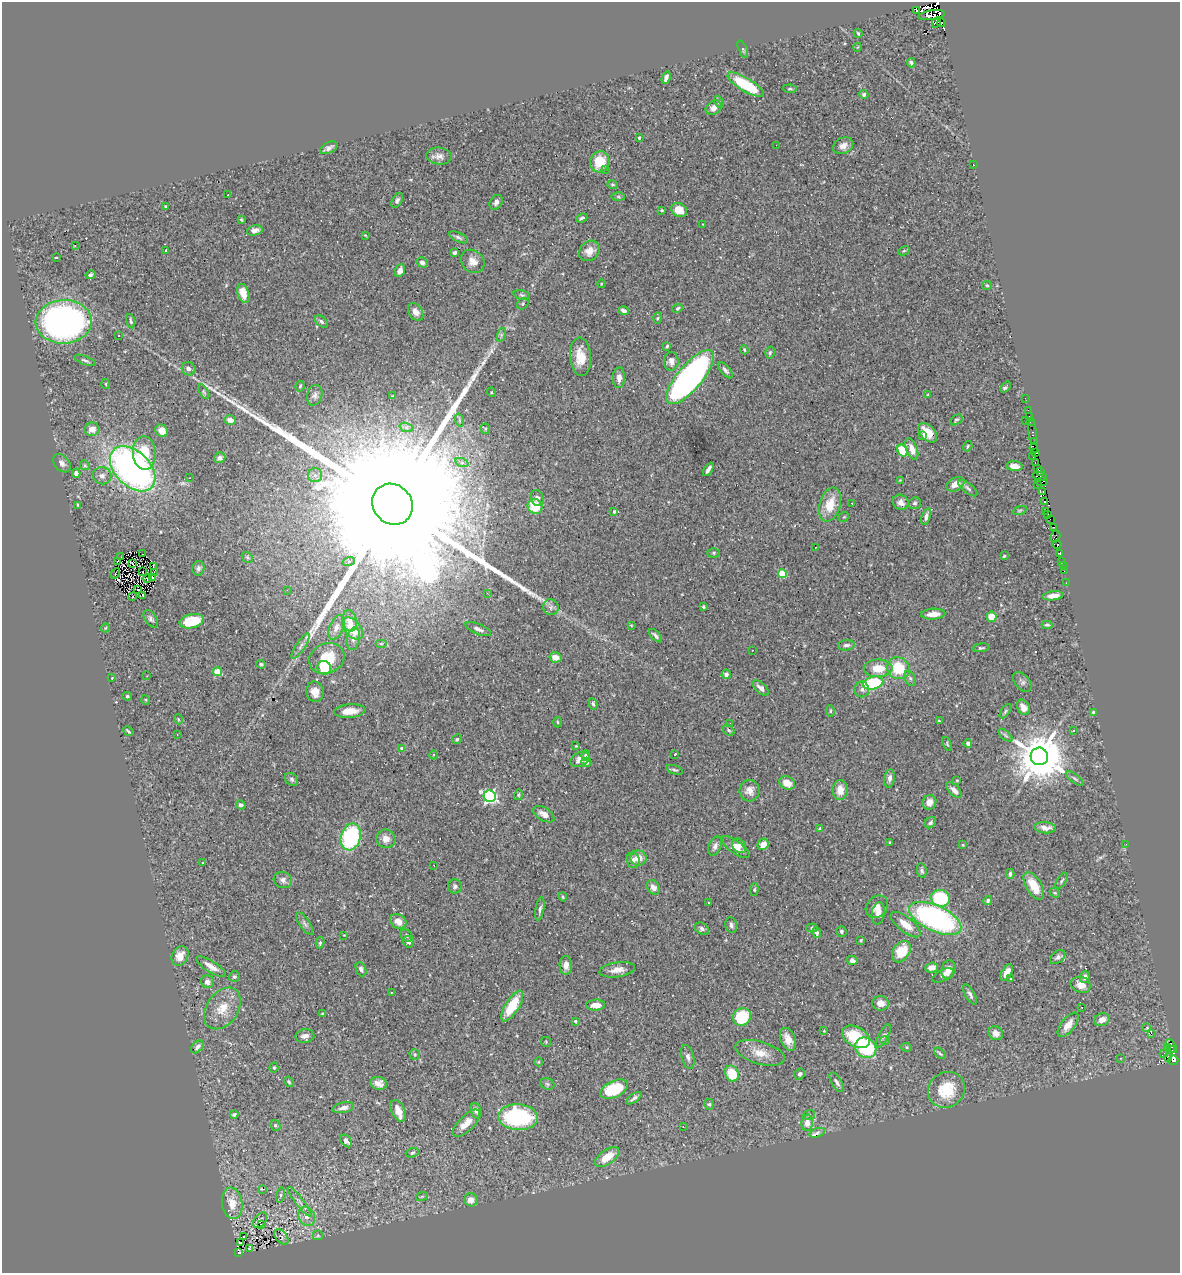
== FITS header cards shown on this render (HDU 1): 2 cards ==
NAXIS1  =                 1178
NAXIS2  =                 1271

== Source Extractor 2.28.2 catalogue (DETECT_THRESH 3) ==
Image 1178 x 1271 px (HDU 1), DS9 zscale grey, 1 PNG px = 1 image px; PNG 1182 x 1275 px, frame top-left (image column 1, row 1271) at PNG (2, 2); each listed source drawn as its Kron ellipse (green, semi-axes under 4 px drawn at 4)
Background 0.471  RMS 0.019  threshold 0.0558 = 3 sigma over >= 5 px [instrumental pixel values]
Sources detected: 393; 6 with non-positive FLUX_AUTO (blend fragments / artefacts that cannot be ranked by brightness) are neither listed nor drawn; the other 387 listed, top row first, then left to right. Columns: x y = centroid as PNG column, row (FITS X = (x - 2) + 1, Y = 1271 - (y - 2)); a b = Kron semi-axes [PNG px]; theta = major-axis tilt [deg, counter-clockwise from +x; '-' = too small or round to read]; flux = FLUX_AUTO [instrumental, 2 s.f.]
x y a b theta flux
917 11 3 2 - 6600
932 15 13 4 9 320
936 22 5 4 - 180
941 23 4 2 - 130
858 33 4 3 - 1.4
858 47 4 3 - 0.84
743 49 9 3 -67 2
911 63 4 4 - 2.4
666 78 6 3 71 4.9
746 85 21 6 -31 66
790 89 6 3 -6 1.9
864 94 5 4 - 2.8
719 102 6 4 -60 2.2
714 108 8 6 34 7.6
639 138 3 2 - 1.2
776 145 2 2 - 5.5
843 146 10 7 25 7.3
329 148 9 5 26 4.5
439 156 13 8 -5 7.3
600 162 10 9 - 31
973 164 2 2 - 1.3
606 169 4 3 - 1.5
612 185 5 4 - 1.7
228 195 3 2 - 0.94
618 197 7 4 -1 2
397 200 8 5 61 2.7
496 202 8 6 57 4.2
165 206 3 2 - 1
662 210 3 2 - 1.1
679 210 8 6 -24 17
582 218 6 3 22 2.2
241 220 3 2 - 1.1
703 224 2 2 - 1.1
255 230 8 5 15 5.4
365 235 4 3 - 1.1
458 237 10 4 -25 3.1
75 246 3 2 - 20
166 251 3 2 - 1.2
589 251 11 9 44 12
904 251 6 4 29 1.6
455 253 4 3 - 3.2
56 257 3 3 - 1.8
473 261 13 10 -41 11
422 262 6 5 - 4.1
400 270 7 4 69 5.3
90 275 5 4 - 3.1
601 284 4 3 - 0.95
987 285 5 4 - 1.5
243 293 10 5 -74 17
522 295 8 5 -16 2.3
523 304 6 5 - 2.1
678 308 5 4 - 2
624 311 5 4 - 3.5
416 312 9 7 -58 8.6
657 318 5 3 - 1.4
131 321 7 3 -77 2.1
64 322 28 22 3 490
321 322 7 5 -40 2.7
118 335 3 2 - 1.4
501 335 7 4 72 2.3
667 346 3 3 - 1.7
744 350 4 3 - 1.4
770 352 6 4 74 2
580 357 19 10 -85 23
85 360 11 4 -22 2.8
671 361 9 7 88 6.9
189 369 7 6 - 5.4
725 370 10 4 -49 3.7
690 377 33 12 50 510
619 378 10 6 87 6.9
106 384 5 3 - 1.1
300 386 5 4 - 1.7
1005 387 6 3 48 2.8
204 392 8 3 -60 1.6
491 392 4 4 - 1.5
315 395 10 7 75 4.9
928 395 4 3 - 1.1
393 396 3 2 - 1.2
1025 398 2 2 - 1.5
1028 410 2 2 - 4.6
1029 416 2 2 - 3.6
230 420 6 4 -16 8
459 420 7 4 -72 1.9
956 420 7 4 34 1.9
1026 421 3 2 - 15
1030 422 2 2 - 6.6
406 427 7 4 -19 2.7
92 429 7 6 - 9
485 429 5 5 - 1.7
162 431 7 5 -42 8.9
1032 432 12 3 -85 14
928 433 11 7 -48 18
923 436 3 3 - 2.7
1034 441 4 3 - 120
968 446 5 3 - 1.4
1034 448 4 3 - 260
912 449 11 5 -70 9.5
902 451 6 5 - 42
1035 452 4 2 - 5.3
144 453 16 11 -87 34
1033 457 2 2 - 5.4
220 458 5 5 - 5.7
62 463 10 7 -47 5.9
462 463 7 4 -19 2.8
1035 463 3 2 - 2.2
85 465 5 4 - 1.8
1014 466 8 5 -5 9.1
1038 468 4 2 - 49
133 469 27 17 -44 500
708 469 7 3 58 5.2
1040 471 4 3 - 78
76 473 4 4 - 4.5
315 475 7 7 - 4.6
102 476 9 8 - 5.7
1040 476 7 4 -9 37
189 478 2 2 - 0.87
900 480 4 4 - 1
1042 482 5 3 - 58
956 484 9 6 29 12
1037 484 2 2 - 2.4
968 488 11 5 -39 3.5
1043 491 3 3 - 23
537 498 8 6 -66 5.6
1044 501 4 3 - 73
901 502 8 7 - 7.1
852 503 3 3 - 1.4
915 503 6 5 - 2.5
392 504 21 19 -47 230000
78 505 3 3 - 1.3
830 505 17 10 73 27
535 506 8 7 - 32
1020 510 7 3 19 1.4
1046 511 2 2 - 23
614 512 3 2 - 1.5
1048 514 2 2 - 2.8
926 516 8 4 72 5.1
844 517 5 4 - 1.5
1050 519 2 2 - 2.6
1054 527 3 2 - 3.2
1055 537 6 4 61 14
1057 544 5 3 - 34
816 547 3 2 - 1.2
713 553 6 5 - 1.9
1059 553 3 3 - 32
143 554 2 2 - 1.3
1004 556 4 3 - 1.5
121 557 2 2 - 1.7
247 557 6 4 -47 1.8
349 561 6 4 19 2.1
1061 561 3 3 - 19
118 562 3 2 - 1.5
132 563 3 2 - 0.83
153 566 3 2 - 2.1
1063 566 2 2 - 1.1
198 568 7 6 - 3.5
1064 571 3 2 - 1.6
142 572 2 2 - 0.75
154 572 3 2 - 2
115 573 5 2 - 1.5
782 573 4 4 - 50
152 577 3 2 - 1.1
148 579 4 2 - 0.98
1066 583 2 2 - 0.78
138 590 2 2 - 1.3
287 590 3 2 - 1.1
487 593 3 2 - 3.2
143 596 3 2 - 450
1053 596 10 4 7 9.1
133 597 3 2 - 1
551 607 8 8 - 4.8
704 607 3 3 - 2.8
933 614 12 5 2 11
992 617 5 5 - 20
151 619 10 5 -55 3.5
192 621 12 7 12 41
350 621 11 7 -79 8.2
631 625 3 2 - 0.87
1047 625 5 3 - 2.1
336 627 13 7 67 7.4
105 628 4 3 - 1
353 628 13 8 -51 22
478 629 14 5 -22 5.7
655 636 8 3 -48 2.9
353 639 11 6 81 5.6
381 644 6 4 0 1.1
846 645 8 5 6 3.8
301 646 15 4 56 5.8
981 648 8 4 8 2.3
753 650 2 2 - 0.91
555 657 6 5 - 11
327 658 18 15 23 38
261 664 5 3 - 1.9
324 668 7 6 - 53
878 668 14 9 1 25
898 668 11 10 - 42
217 672 4 4 - 36
726 674 5 4 - 3.8
147 676 3 2 - 1
112 678 2 2 - 0.64
910 678 8 5 -63 3.1
1022 682 11 7 -51 3.6
873 683 10 6 12 89
761 688 10 5 -43 5.6
862 689 8 7 - 4.8
315 692 10 8 -76 11
127 696 5 4 - 1.8
146 700 5 3 - 1.2
593 704 6 3 -80 2
1023 707 8 6 -61 8.3
350 711 16 6 5 17
830 711 5 3 - 1.4
1005 711 8 4 55 1.9
1093 712 3 3 - 1.5
178 719 5 3 - 1.1
939 721 4 2 - 0.91
558 722 5 3 - 1.3
730 723 3 3 - 1.1
729 730 6 4 -40 2.4
128 731 5 2 - 1.6
1073 731 3 3 - 1.9
177 735 2 2 - 0.78
1005 735 9 4 -42 2.2
457 739 5 4 - 1.7
968 743 4 4 - 5
947 744 7 4 -67 1.8
576 746 3 2 - 0.97
402 749 4 3 - 7.3
675 754 3 3 - 1.4
434 755 4 3 - 1.1
586 755 5 4 - 2.9
1039 756 9 8 - 7100
580 759 10 7 26 9.3
586 762 5 4 - 3.6
675 770 9 3 -17 2.1
890 778 9 5 83 5.2
1075 778 11 3 -38 2.4
292 779 7 5 -46 3
957 780 3 3 - 1
787 783 8 6 -25 15
840 790 10 7 89 16
954 790 10 5 -47 6.1
750 791 11 10 - 9.2
518 795 5 4 - 1.5
490 796 6 5 - 270
929 802 7 6 - 9.7
241 805 5 4 - 3.2
544 814 12 6 -31 8.2
930 823 6 5 - 2.8
1045 828 11 5 -4 7.7
820 829 4 3 - 3.1
351 837 14 9 74 130
386 839 9 9 - 9.5
890 842 3 2 - 1.2
763 844 6 5 - 12
1126 844 2 2 - 4.1
963 845 3 3 - 0.96
715 846 10 6 67 5
739 846 8 6 -49 5.6
735 847 16 6 -36 11
638 858 8 7 - 12
633 860 8 6 -88 4.9
203 863 3 2 - 0.74
434 865 3 2 - 1.3
922 871 7 5 -78 3.2
1010 874 5 4 - 3
283 880 9 8 - 5
1062 881 9 3 57 2
455 886 7 7 - 3.4
1034 886 15 7 -59 24
653 887 8 6 -53 7.1
754 890 6 4 84 1.6
1055 893 6 4 -42 1.6
563 897 4 3 - 1.6
940 898 9 8 - 84
988 900 4 4 - 2.5
708 902 3 2 - 2.1
877 907 12 10 47 11
540 909 12 4 79 3.4
878 913 11 6 81 7.8
935 918 28 12 -25 340
398 921 8 7 - 11
305 924 13 5 -56 4.1
731 925 8 6 -79 4.1
906 925 18 7 -38 18
812 928 5 4 - 2.1
702 929 7 5 -30 3.9
841 931 5 5 - 2.6
817 932 5 4 - 3.6
344 935 3 2 - 0.74
406 936 7 5 -46 2.4
861 940 4 3 - 1.2
408 942 6 5 - 3
320 943 6 3 81 2.3
901 952 12 8 57 33
180 956 10 8 61 14
1058 957 8 5 39 3.7
852 960 5 4 - 6
566 965 9 6 -88 6.6
211 967 17 5 -32 11
932 968 6 5 - 9.7
361 969 7 5 -66 3.7
948 969 9 7 74 9.9
617 970 18 7 9 11
1007 972 9 5 62 9.3
943 975 11 5 25 4.6
234 977 6 5 - 2.1
1085 977 6 5 - 5.1
1011 978 2 2 - 0.93
207 982 7 6 - 5.3
1081 985 10 8 -17 11
391 992 2 2 - 0.7
970 994 11 5 -60 3.8
880 1003 8 7 - 9.4
596 1005 9 5 4 13
512 1006 17 7 58 37
1082 1007 2 2 - 0.69
222 1008 23 16 55 24
323 1014 3 3 - 2
742 1017 9 8 - 55
1102 1020 8 6 21 8.4
575 1021 3 3 - 2.6
1068 1025 14 6 52 12
1147 1027 3 3 - 9
824 1031 4 3 - 0.95
996 1033 7 6 - 10
1151 1033 3 2 - 390
305 1036 9 6 5 6.3
883 1036 13 5 63 3.8
856 1037 15 10 -30 58
788 1039 12 7 -67 12
885 1041 4 3 - 1.2
546 1042 5 5 - 1.5
1171 1046 8 4 -56 27
197 1047 7 5 47 3.9
906 1047 5 4 - 2
1167 1047 3 2 - 2.3
866 1048 11 9 -39 85
1172 1050 3 2 - 24
760 1053 25 11 -16 20
940 1053 7 4 -43 1.8
1164 1053 3 2 - 3.5
415 1054 5 5 - 2.1
688 1057 12 6 -75 4.8
1168 1057 4 3 - 46
1120 1058 3 2 - 1.1
1173 1060 5 5 - 130
539 1062 4 3 - 1
274 1068 5 4 - 1.7
732 1074 8 6 -67 38
800 1074 6 5 - 3.5
289 1082 5 4 - 1.7
837 1082 11 5 -59 4.6
379 1083 8 6 -14 8.3
547 1084 7 5 -22 2.4
614 1089 15 8 25 60
946 1090 19 17 39 43
634 1098 9 4 34 3.7
709 1104 5 5 - 1.8
343 1108 11 5 11 6.3
398 1111 11 6 -64 13
476 1111 8 5 -72 5.2
234 1114 4 3 - 3
809 1115 6 4 20 2
518 1117 20 13 -3 150
466 1123 17 7 45 16
807 1123 8 5 89 11
275 1125 6 5 - 2.5
683 1127 3 2 - 1.5
817 1133 8 4 18 2.2
346 1141 7 5 -49 4.5
412 1153 7 4 19 2.1
607 1157 14 7 36 22
263 1189 4 2 - 1.2
280 1195 8 3 80 2.1
422 1196 6 3 18 1.2
471 1200 7 6 - 9.5
300 1202 18 3 -52 4.7
232 1203 16 10 -82 20
307 1216 10 8 -64 9
260 1220 9 5 54 3.6
261 1225 4 3 - 0.89
318 1235 5 5 - 1.6
243 1237 3 2 - 2
281 1237 9 5 -50 1.8
240 1243 4 2 - 1.1
249 1248 3 2 - 0.95
239 1253 3 3 - 9.9
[6 non-positive-flux detections neither listed nor drawn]